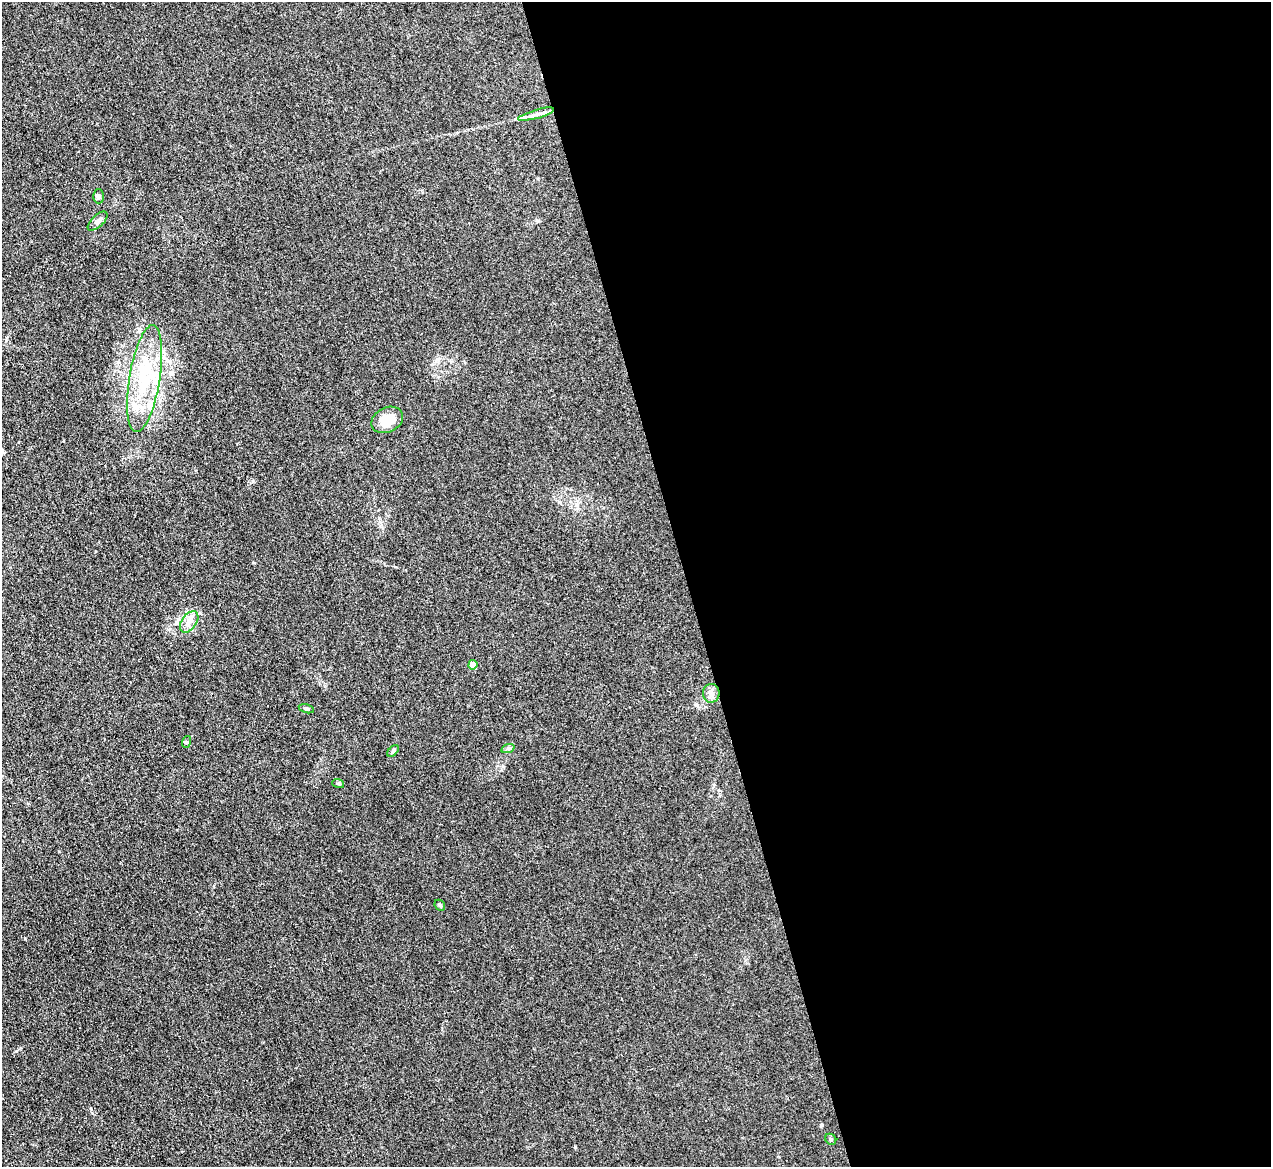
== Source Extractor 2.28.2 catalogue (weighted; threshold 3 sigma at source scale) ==
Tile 8 of 4 x 4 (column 4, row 2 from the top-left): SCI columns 3807-5075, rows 2470-3634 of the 5075 x 5060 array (HDU 1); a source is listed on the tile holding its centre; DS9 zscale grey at full resolution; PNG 1273 x 1169 px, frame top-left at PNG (2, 2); each listed source drawn as its Kron ellipse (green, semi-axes under 4 px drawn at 4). Shown black and unused: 46% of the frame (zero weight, under 3 of 4 exposures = <1% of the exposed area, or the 3 px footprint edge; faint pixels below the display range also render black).
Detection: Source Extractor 2.28.2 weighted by HDU 2 'WHT'; one run over the whole footprint, this tile lists its part. Background 0.0195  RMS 0.0047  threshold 0.021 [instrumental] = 3 sigma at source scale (4.5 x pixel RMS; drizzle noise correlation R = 1.50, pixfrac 1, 0.05/0.05 arcsec/px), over >= 5 px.
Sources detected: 19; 4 inside a brighter listed object's ellipse — not listed separately; the other 15 listed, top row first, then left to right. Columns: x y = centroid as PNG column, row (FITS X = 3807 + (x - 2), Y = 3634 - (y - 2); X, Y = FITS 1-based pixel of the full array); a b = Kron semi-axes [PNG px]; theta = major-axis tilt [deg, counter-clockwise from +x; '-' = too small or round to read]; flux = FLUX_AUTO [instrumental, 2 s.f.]
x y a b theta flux
536 114 18 4 16 2.3
98 196 7 5 89 1.3
98 221 12 6 43 1.9
145 379 54 15 81 25
387 420 17 12 27 9.3
189 622 12 7 55 3.1
473 665 4 4 - 7
711 693 9 8 - 2.4
306 709 8 4 -16 0.77
186 742 6 4 71 0.58
508 748 7 4 19 0.84
393 751 7 4 46 0.72
338 783 6 3 -19 0.51
440 905 6 4 -47 0.64
831 1139 6 5 - 0.69
Unlisted compact peaks at least as high as the median listed source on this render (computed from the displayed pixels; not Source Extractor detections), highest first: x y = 16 1051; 821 1125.